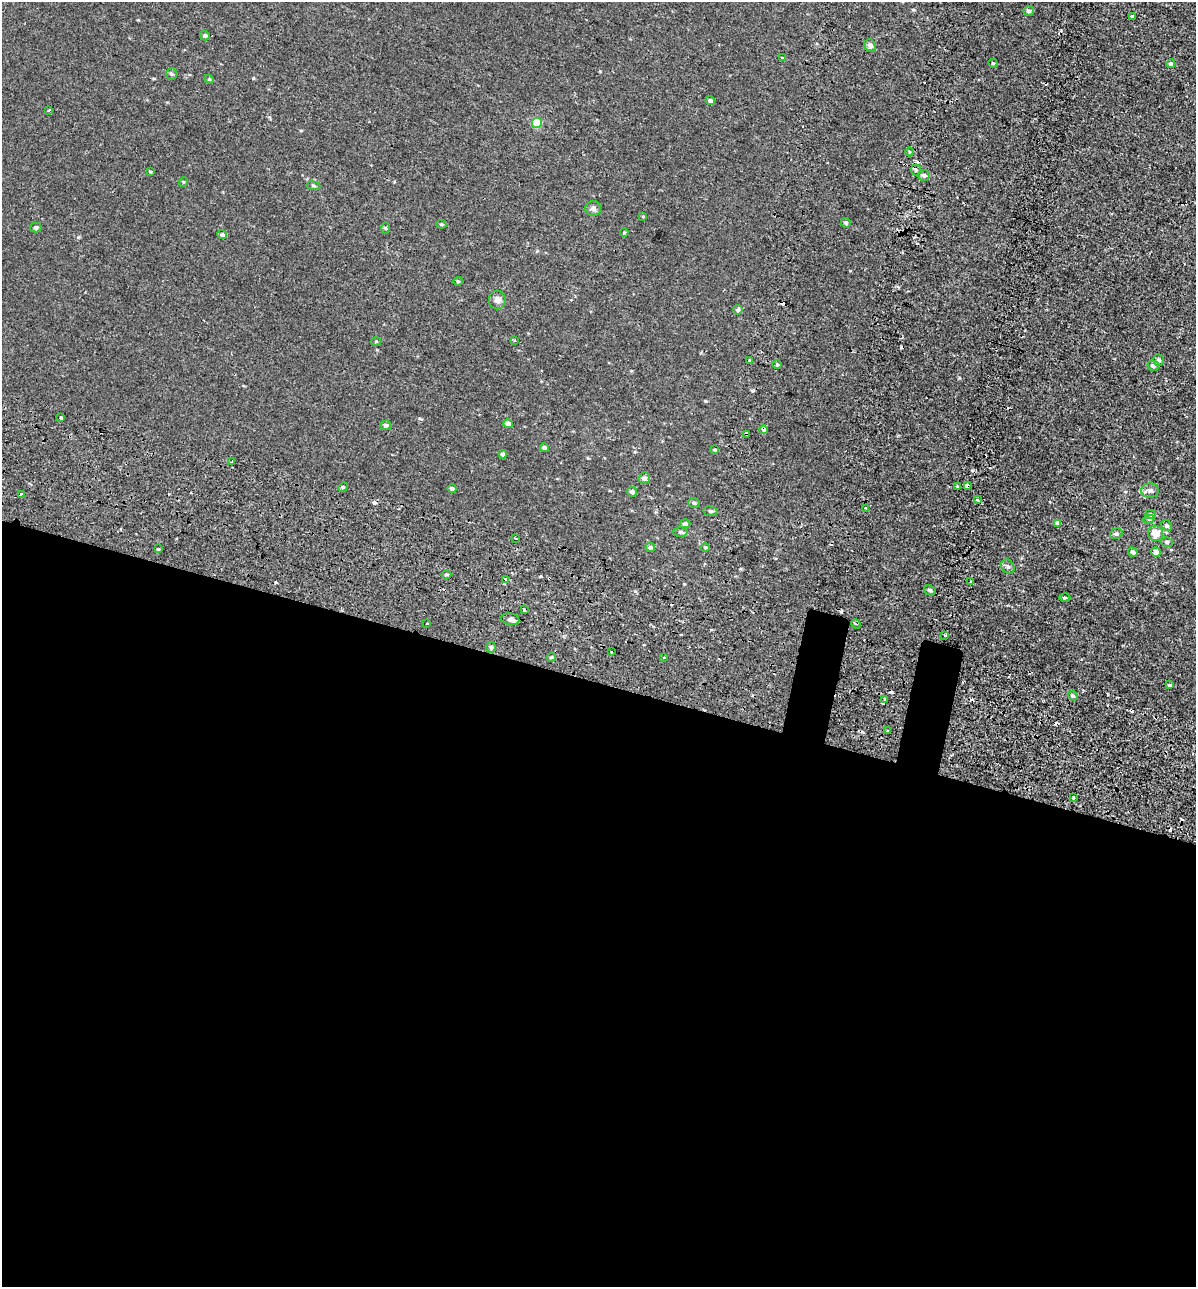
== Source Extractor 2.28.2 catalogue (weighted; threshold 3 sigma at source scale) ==
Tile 14 of 4 x 4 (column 2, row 4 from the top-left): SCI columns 1592-2785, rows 158-1442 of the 5628 x 5448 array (HDU 1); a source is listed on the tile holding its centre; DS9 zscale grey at full resolution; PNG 1198 x 1289 px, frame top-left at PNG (2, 2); each listed source drawn as its Kron ellipse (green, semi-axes under 4 px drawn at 4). Shown black and unused: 48% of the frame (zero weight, under 2 of 3 exposures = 11% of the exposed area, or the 3 px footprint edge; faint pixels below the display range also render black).
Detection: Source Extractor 2.28.2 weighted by HDU 2 'WHT'; one run over the whole footprint, this tile lists its part. Background 3.74e-04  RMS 0.0032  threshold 0.0146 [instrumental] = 3 sigma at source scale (4.5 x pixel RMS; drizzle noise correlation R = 1.50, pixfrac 1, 0.0396/0.0396 arcsec/px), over >= 5 px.
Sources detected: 114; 22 cosmic-ray / hot-pixel residue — neither listed nor drawn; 1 inside a brighter listed object's ellipse — not listed separately; the other 91 listed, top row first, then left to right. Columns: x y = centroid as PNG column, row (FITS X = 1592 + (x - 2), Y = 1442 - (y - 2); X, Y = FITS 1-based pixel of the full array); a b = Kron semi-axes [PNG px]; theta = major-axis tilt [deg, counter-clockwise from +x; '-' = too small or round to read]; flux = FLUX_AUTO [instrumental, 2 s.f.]
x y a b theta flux
1029 11 5 5 - 0.69
1132 16 3 3 - 0.95
205 36 5 4 - 0.67
870 45 6 5 - 1
782 57 4 2 - 0.21
993 63 4 3 - 0.37
1171 64 4 4 - 0.71
172 74 6 5 - 0.47
209 79 5 4 - 0.33
710 101 5 4 - 0.86
49 110 3 3 - 0.31
537 123 5 5 - 12
909 152 4 3 - 0.33
916 170 5 5 - 0.52
150 172 3 3 - 0.34
924 176 6 5 - 0.85
183 182 5 3 - 0.28
313 186 7 3 -9 0.43
593 208 8 7 - 1
643 216 3 3 - 0.4
846 223 5 4 - 0.49
441 224 5 4 - 0.41
36 228 5 5 - 0.68
385 228 5 4 - 0.37
624 232 4 3 - 0.36
222 235 5 4 - 0.77
458 281 4 4 - 0.33
497 300 9 8 - 1.5
738 310 5 5 - 0.77
514 340 3 2 - 0.31
376 341 5 3 - 0.3
1159 360 6 5 - 0.8
750 361 3 3 - 2.4
777 364 5 3 - 0.34
1153 366 6 5 - 1
61 418 3 3 - 4.4
508 424 4 4 - 1.7
386 425 5 4 - 0.7
764 430 4 3 - 3
747 434 3 3 - 0.44
544 448 4 4 - 1
715 450 4 4 - 0.29
503 454 4 4 - 0.84
232 462 4 3 - 0.67
644 478 6 5 - 1.2
957 486 3 2 - 0.62
967 486 3 3 - 4.4
343 487 5 4 - 0.38
452 489 4 4 - 0.9
1150 491 9 7 0 1.2
632 492 5 5 - 0.91
21 495 3 2 - 0.52
977 500 3 3 - 1
694 503 5 5 - 0.6
865 508 3 2 - 0.59
710 511 7 5 -12 0.58
1151 514 5 4 - 0.43
1149 519 5 3 - 0.35
1057 523 4 3 - 1.5
685 524 5 4 - 0.81
1167 525 6 5 - 0.55
680 532 7 4 -2 0.56
1155 533 8 7 - 2.9
1116 534 6 5 - 0.69
515 538 3 2 - 0.31
1167 542 6 5 - 0.53
650 547 5 4 - 0.56
705 547 5 3 - 0.37
158 549 3 3 - 1.2
1133 552 5 4 - 0.77
1156 552 5 4 - 1.4
1008 567 7 6 - 0.76
446 575 5 4 - 0.48
505 579 3 3 - 0.75
971 582 3 3 - 4.3
930 590 6 4 -28 0.64
1065 598 5 3 - 0.33
524 610 4 3 - 6.1
510 619 9 6 -11 1.1
426 623 3 2 - 0.58
856 624 5 3 - 0.58
945 635 3 3 - 0.43
491 647 5 5 - 0.62
611 652 3 2 - 0.8
551 657 4 4 - 0.38
663 657 3 3 - 0.78
1170 685 4 3 - 0.51
1073 696 5 4 - 0.46
885 699 4 3 - 5.8
887 731 3 3 - 1.1
1074 798 3 3 - 1.3
Overlapping masked pixels (flux is a lower limit): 4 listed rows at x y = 764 430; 747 434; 967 486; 524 610